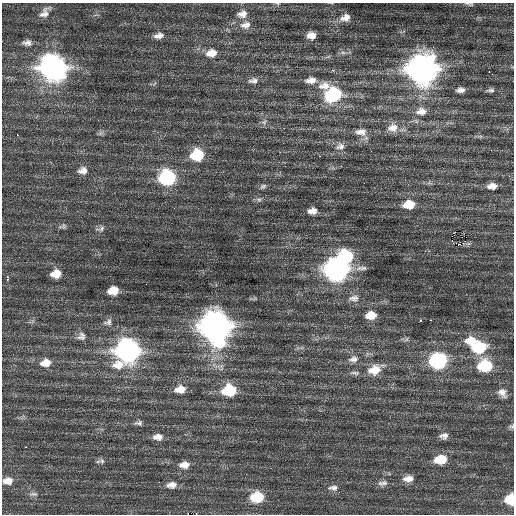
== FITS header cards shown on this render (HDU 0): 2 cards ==
NAXIS1  =                  512 / Axis length
NAXIS2  =                  512 / Axis length

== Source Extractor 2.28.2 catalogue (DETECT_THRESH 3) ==
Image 512 x 512 px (HDU 0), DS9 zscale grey, 1 PNG px = 1 image px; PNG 516 x 516 px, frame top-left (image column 1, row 512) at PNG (2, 3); no overlay
Background 0.625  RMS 0.84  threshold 2.53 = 3 sigma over >= 5 px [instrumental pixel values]
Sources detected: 83; all 83 listed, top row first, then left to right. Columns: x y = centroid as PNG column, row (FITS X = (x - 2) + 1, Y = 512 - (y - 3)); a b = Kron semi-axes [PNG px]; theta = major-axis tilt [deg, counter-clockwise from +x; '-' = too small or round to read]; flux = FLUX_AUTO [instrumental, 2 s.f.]
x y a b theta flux
469 4 12 4 -10 120
44 13 14 8 49 370
242 14 14 10 14 460
345 18 15 10 17 510
246 25 16 10 11 490
311 35 9 8 - 460
159 36 12 7 11 310
27 43 11 7 -1 240
343 52 7 4 -2 140
211 53 13 9 9 620
53 67 14 12 -11 39000
422 69 14 13 - 65000
332 70 3 2 - 490
489 72 3 2 - 240
492 74 2 2 - 160
311 80 13 8 7 450
253 81 13 8 4 290
325 86 16 11 6 670
460 90 9 5 6 260
490 90 11 5 4 160
333 94 13 10 20 5100
421 111 14 10 7 520
264 122 8 5 26 160
393 128 15 11 7 610
361 132 16 9 1 480
17 135 2 2 - 370
340 146 13 10 19 360
197 155 12 10 13 2400
319 156 2 2 - 460
83 171 11 8 10 350
167 177 11 10 - 7200
364 183 2 2 - 60
263 186 9 6 31 140
492 186 10 6 3 390
259 200 6 6 - 130
409 205 11 8 8 1000
312 211 9 6 6 410
63 226 10 6 24 140
101 228 11 6 17 180
458 245 3 2 - 140
345 256 11 10 - 5100
361 268 17 6 2 240
336 270 13 10 -3 26000
56 274 9 7 11 710
7 278 4 3 - 400
113 291 9 7 10 810
354 298 15 9 4 340
371 315 10 7 6 840
420 320 3 3 - 480
431 320 3 2 - 66
108 322 12 8 14 240
215 326 14 13 - 75000
458 333 3 2 - 55
81 336 11 10 - 270
407 339 7 4 71 89
471 340 15 10 1 890
479 347 13 9 6 2900
128 351 14 12 31 29000
353 359 13 9 12 350
438 360 11 9 6 8100
46 363 13 10 9 610
485 366 12 9 2 3500
374 370 14 10 16 980
355 373 14 5 -5 200
180 389 12 8 8 570
229 390 12 9 6 2700
502 393 13 10 -55 370
139 423 9 5 -5 160
512 426 7 5 21 110
444 436 9 6 4 250
158 437 10 6 -2 360
25 447 3 2 - 87
440 459 11 7 6 1400
102 461 9 7 -37 150
184 465 12 8 5 440
408 479 11 7 3 440
8 481 11 8 5 430
383 483 15 7 8 240
171 485 13 8 5 380
333 488 13 7 -1 250
34 494 10 5 -4 170
257 497 12 9 4 2000
510 499 8 8 - 1800
At the frame edge (FLAGS 8, measured only in part): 3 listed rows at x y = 469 4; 512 426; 510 499